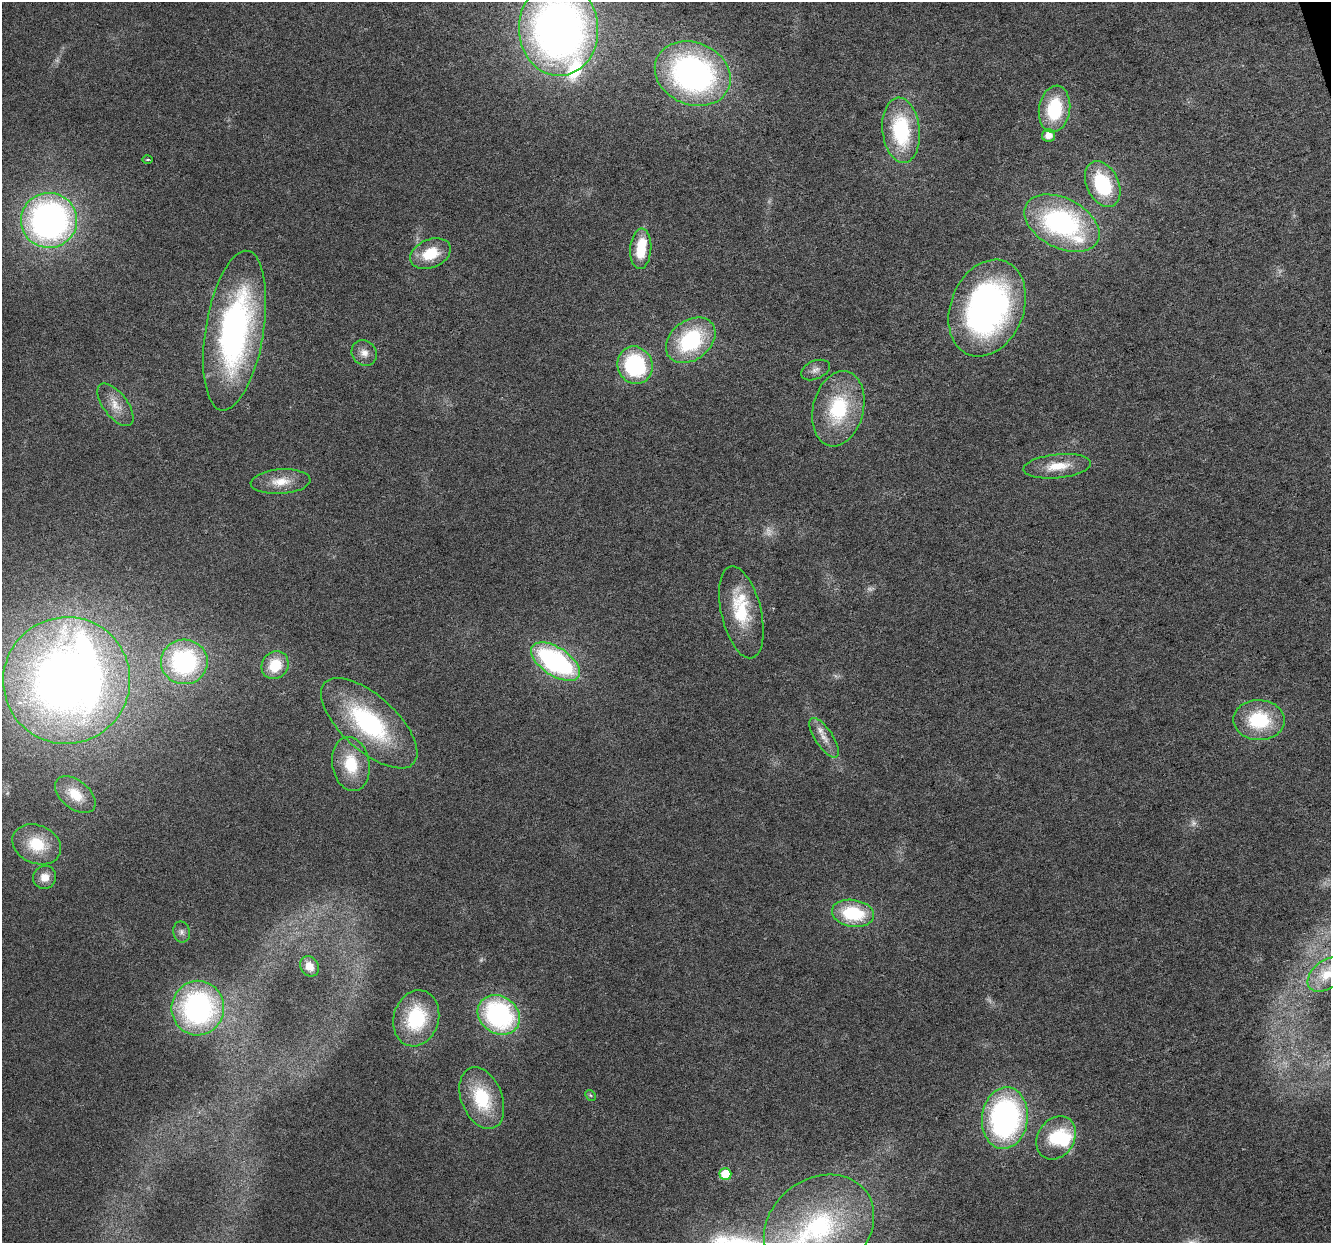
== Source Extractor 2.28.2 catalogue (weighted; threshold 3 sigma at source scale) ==
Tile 10 of 4 x 4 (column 2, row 3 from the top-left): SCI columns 1332-2660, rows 1350-2590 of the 5317 x 5130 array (HDU 1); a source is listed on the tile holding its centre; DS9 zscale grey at full resolution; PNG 1333 x 1245 px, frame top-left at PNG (2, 2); each listed source drawn as its Kron ellipse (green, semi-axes under 4 px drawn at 4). Shown black and unused: <1% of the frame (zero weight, under 3 of 6 exposures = <1% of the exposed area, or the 3 px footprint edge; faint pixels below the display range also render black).
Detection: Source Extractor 2.28.2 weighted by HDU 2 'WHT'; one run over the whole footprint, this tile lists its part. Background 0.0256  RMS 0.0026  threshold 0.0107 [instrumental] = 3 sigma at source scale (4.09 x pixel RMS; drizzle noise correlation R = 1.36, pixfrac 0.8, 0.0396/0.0396 arcsec/px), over >= 5 px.
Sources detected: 58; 6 too faint to see at this stretch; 3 inside a brighter object's white glare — neither listed nor drawn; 3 inside a brighter listed object's ellipse — not listed separately; the other 46 listed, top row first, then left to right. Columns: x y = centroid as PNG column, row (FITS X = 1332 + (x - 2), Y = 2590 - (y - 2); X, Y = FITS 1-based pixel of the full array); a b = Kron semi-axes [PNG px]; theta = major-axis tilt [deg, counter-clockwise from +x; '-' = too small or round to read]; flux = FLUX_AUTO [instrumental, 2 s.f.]
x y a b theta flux
559 29 47 39 -88 170
693 74 39 31 -23 75
1054 109 23 15 82 14
901 130 33 18 -84 22
1048 135 6 6 - 2.5
147 159 5 2 - 0.3
1103 184 24 16 -64 17
49 220 28 27 - 98
1062 223 40 25 -27 46
641 249 20 10 86 8.6
430 254 21 14 23 7.9
987 308 50 36 68 80
235 331 81 29 81 73
691 340 27 19 37 23
364 353 13 12 - 2.2
635 365 19 17 -64 26
815 370 15 9 23 1.6
115 405 25 12 -53 3.9
838 409 38 25 77 19
1057 466 34 12 6 6
281 482 30 12 4 4.9
741 612 47 20 -77 13
184 662 23 22 - 37
556 662 28 14 -33 47
275 665 14 13 - 7.7
67 680 64 63 - 230
1259 720 26 20 -3 16
369 723 60 27 -42 34
824 738 23 9 -56 2.8
351 764 27 18 -80 9.7
75 794 23 14 -39 5.5
37 844 25 19 -23 9.6
45 877 12 11 - 2.8
853 913 21 13 -9 16
181 932 10 8 -78 1.1
309 966 11 9 -58 3
1327 975 21 14 39 4.4
198 1008 27 26 - 57
499 1015 22 18 -34 42
416 1018 28 22 73 17
590 1095 6 4 -45 0.39
482 1098 32 20 -68 15
1005 1118 31 23 83 64
1056 1138 23 18 57 9.8
725 1174 6 5 - 10
819 1227 59 48 37 41
Isophote crosses this tile's border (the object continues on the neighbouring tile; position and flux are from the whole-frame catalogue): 3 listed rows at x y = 559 29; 1327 975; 819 1227